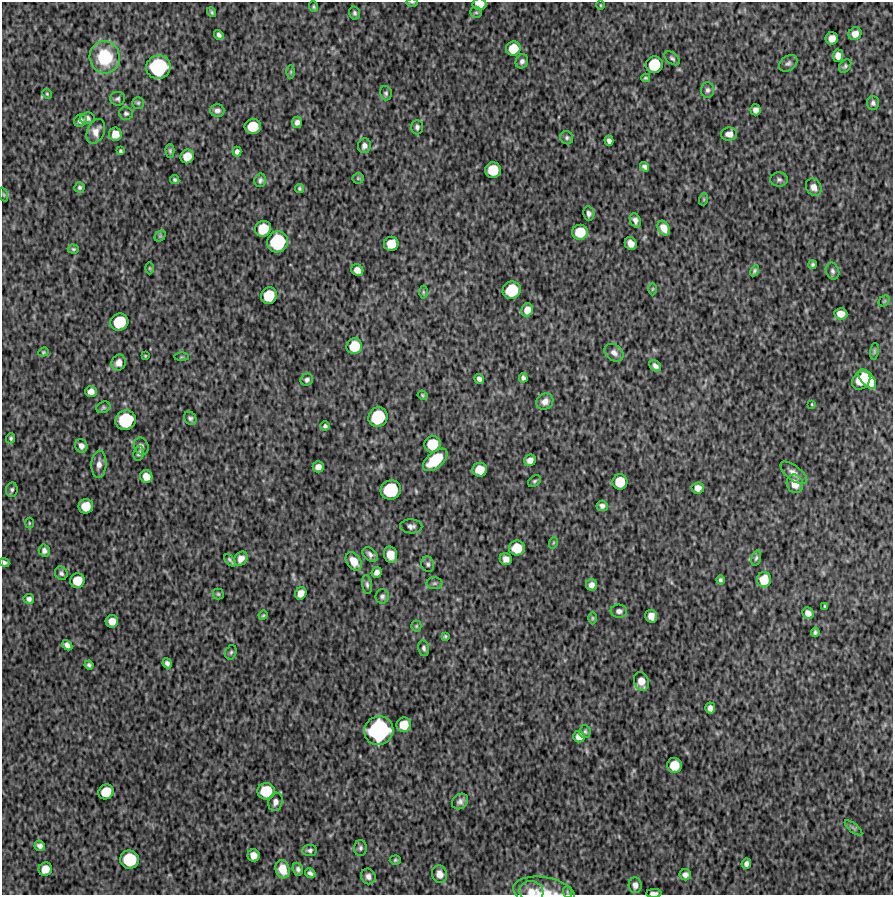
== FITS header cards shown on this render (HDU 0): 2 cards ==
NAXIS1  =                  891 /Length X axis
NAXIS2  =                  893 /Length Y axis

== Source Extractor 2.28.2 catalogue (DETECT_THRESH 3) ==
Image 891 x 893 px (HDU 0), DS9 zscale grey, 1 PNG px = 1 image px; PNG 895 x 897 px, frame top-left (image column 1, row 893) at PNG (2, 2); each listed source drawn as its Kron ellipse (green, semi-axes under 4 px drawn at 4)
Background 6000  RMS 260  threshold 780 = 3 sigma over >= 5 px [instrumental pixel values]
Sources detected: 193; all 193 listed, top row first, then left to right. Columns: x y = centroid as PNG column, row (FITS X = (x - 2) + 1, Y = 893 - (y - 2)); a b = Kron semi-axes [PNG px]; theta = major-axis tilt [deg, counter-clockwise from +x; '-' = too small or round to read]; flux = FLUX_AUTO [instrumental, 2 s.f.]
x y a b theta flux
412 2 6 4 -2 1.8e+04
479 4 7 6 - 2.3e+05
600 5 5 3 - 1.5e+04
314 7 5 4 - 2.5e+04
212 12 5 3 - 2.9e+04
476 12 6 5 - 3.5e+04
355 13 6 5 - 4.0e+04
855 34 7 6 - 1.4e+05
219 35 5 3 - 5.0e+04
832 38 6 6 - 1.6e+05
513 49 7 7 - 3.4e+05
838 56 6 5 - 1.1e+05
105 57 16 15 - 8.8e+05
672 58 9 5 -39 4.0e+04
522 61 7 6 - 5.7e+04
788 63 10 7 38 5.9e+04
654 65 8 8 - 5.6e+05
845 66 7 5 53 3.4e+04
158 67 12 11 - 1.6e+06
291 72 7 4 89 2.9e+04
646 78 4 3 - 2.4e+04
707 90 8 6 87 5.2e+04
386 93 7 6 - 3.7e+04
47 94 5 4 - 2.2e+04
118 99 7 7 - 4.2e+04
138 103 6 6 - 3.3e+04
873 103 7 6 - 5.1e+04
217 110 7 6 - 6.5e+04
755 110 5 5 - 8.0e+04
126 113 7 6 - 3.8e+04
87 118 7 5 3 5.1e+04
80 121 7 5 38 6.2e+04
297 122 5 5 - 6.9e+04
253 126 8 7 - 4.0e+05
417 127 7 6 - 4.6e+04
96 131 13 8 65 1.3e+05
115 134 6 6 - 2.1e+05
729 134 8 6 3 1.1e+05
567 138 7 6 - 3.9e+04
609 141 5 4 - 5.6e+04
364 146 7 6 - 7.6e+04
120 151 4 3 - 2.8e+04
170 151 7 4 -90 3.0e+04
237 152 5 4 - 6.1e+04
187 156 7 6 - 2.5e+05
644 167 5 4 - 4.7e+04
493 170 8 8 - 4.7e+05
358 178 5 5 - 2.5e+04
779 179 8 7 - 4.8e+04
175 180 5 4 - 3.2e+04
260 180 7 5 77 4.7e+04
80 187 5 5 - 3.3e+04
814 187 9 7 -59 1.2e+05
299 188 5 4 - 2.8e+04
4 195 7 3 -71 2.0e+04
704 199 6 4 72 2.0e+04
589 214 7 5 -80 6.3e+04
635 220 7 5 -67 7.3e+04
664 228 8 5 -60 1.5e+05
263 229 8 7 - 4.3e+05
580 232 8 7 - 4.0e+05
160 236 6 5 - 2.2e+04
277 242 11 10 - 1.2e+06
631 243 6 5 - 1.4e+05
391 244 7 7 - 2.9e+05
73 249 5 4 - 2.5e+04
813 265 4 4 - 3.3e+04
149 268 6 4 -90 2.1e+04
357 270 6 5 - 1.2e+05
754 271 6 4 60 3.6e+04
832 271 8 6 -68 5.0e+04
653 289 6 4 89 2.2e+04
512 290 9 8 - 6.8e+05
423 292 6 4 -89 2.6e+04
269 296 8 7 - 5.0e+05
884 301 6 5 - 2.0e+04
527 310 6 5 - 1.6e+05
841 314 6 5 - 1.5e+05
119 322 9 8 - 6.4e+05
354 346 8 7 - 4.4e+05
874 351 8 4 82 2.5e+04
43 352 5 4 - 2.2e+04
614 353 10 7 -37 9.6e+04
145 356 3 2 - 1.5e+04
181 357 7 4 0 1.9e+04
119 363 8 7 - 1.3e+05
655 366 6 5 - 6.7e+04
523 378 4 4 - 4.6e+04
479 379 5 4 - 5.8e+04
867 379 12 6 -50 4.7e+05
307 380 6 5 - 4.5e+04
861 380 10 8 50 4.7e+05
91 391 5 5 - 1.1e+05
422 395 5 3 - 2.2e+04
545 401 9 7 37 1.0e+05
812 404 3 2 - 1.5e+04
103 407 7 5 25 3.0e+04
378 417 10 9 - 9.0e+05
190 418 7 5 -52 4.2e+04
126 420 10 9 - 1.1e+06
325 426 4 4 - 3.6e+04
11 438 5 4 - 3.1e+04
432 444 8 8 - 4.7e+05
81 446 7 6 - 8.6e+04
141 446 9 7 -69 5.8e+04
139 453 7 5 77 4.7e+04
435 460 14 8 41 5.5e+05
530 460 6 5 - 1.1e+05
99 464 14 7 86 1.1e+05
318 467 5 5 - 1.0e+05
480 470 7 7 - 2.6e+05
794 473 16 7 -38 1.1e+05
146 477 6 6 - 1.8e+05
534 481 7 5 40 3.1e+04
620 482 7 7 - 3.9e+05
795 484 9 8 - 1.7e+05
698 488 6 5 - 1.0e+05
12 490 7 5 82 3.9e+04
391 490 10 9 - 1.0e+06
86 506 7 7 - 3.2e+05
602 506 5 5 - 6.1e+04
29 523 5 3 - 1.8e+04
411 526 11 7 -2 6.3e+04
553 543 6 3 71 2.0e+04
517 548 8 7 - 3.8e+05
44 551 6 5 - 6.4e+04
370 554 8 6 -40 6.7e+04
391 555 8 6 -76 1.9e+05
756 558 7 4 74 3.2e+04
241 559 7 6 - 1.0e+05
506 559 6 6 - 9.3e+04
230 560 7 3 -46 3.3e+04
354 561 10 7 -54 2.0e+05
4 562 5 3 - 3.9e+04
428 564 8 6 -72 4.4e+04
377 572 5 5 - 7.5e+04
61 573 7 6 - 4.8e+04
720 580 4 3 - 3.4e+04
764 580 8 7 - 3.0e+05
77 581 7 7 - 3.1e+05
434 583 8 6 1 3.7e+04
367 584 10 5 -81 4.3e+04
592 585 6 5 - 8.7e+04
301 593 6 5 - 1.3e+05
218 594 5 5 - 2.5e+04
382 596 7 6 - 4.6e+04
29 599 5 5 - 5.3e+04
825 606 3 2 - 2.0e+04
619 611 8 6 -3 6.4e+04
808 613 6 5 - 1.0e+05
263 615 5 4 - 1.9e+04
651 616 6 5 - 1.4e+05
592 618 6 4 90 2.6e+04
112 621 6 6 - 1.7e+05
416 626 5 5 - 2.4e+04
815 632 5 3 - 3.4e+04
445 636 3 3 - 2.1e+04
67 645 6 4 -47 7.4e+04
424 648 8 5 -80 4.6e+04
231 652 7 5 73 3.4e+04
167 663 5 4 - 5.2e+04
89 665 4 4 - 3.7e+04
641 681 9 7 -71 1.8e+05
710 708 5 5 - 8.2e+04
404 725 7 7 - 3.0e+05
379 730 15 14 - 2.4e+06
585 732 6 5 - 3.4e+04
579 737 6 6 - 1.2e+05
674 765 7 7 - 3.1e+05
266 791 8 8 - 5.5e+05
106 792 8 7 - 3.8e+05
275 802 9 7 76 8.8e+04
460 802 9 7 41 7.1e+04
853 828 11 3 -40 3.5e+04
40 846 5 5 - 6.1e+04
360 848 8 6 89 4.3e+04
310 850 7 5 5 4.8e+04
253 855 6 6 - 1.4e+05
129 860 9 9 - 7.9e+05
395 860 5 4 - 2.7e+04
746 864 5 4 - 6.0e+04
45 869 7 6 - 2.1e+05
283 869 9 7 -74 2.3e+05
298 869 6 5 - 5.1e+04
310 873 5 4 - 4.8e+04
440 874 9 7 -74 1.3e+05
685 875 5 5 - 7.8e+04
368 876 8 7 - 7.6e+04
635 885 8 6 -86 8.5e+04
531 892 12 10 -16 1.6e+05
544 892 31 15 -9 3.5e+05
567 892 6 3 -72 2.0e+04
654 893 7 3 0 6.8e+04
At the frame edge (FLAGS 8, measured only in part): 6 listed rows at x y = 412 2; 479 4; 4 562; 531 892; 544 892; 654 893